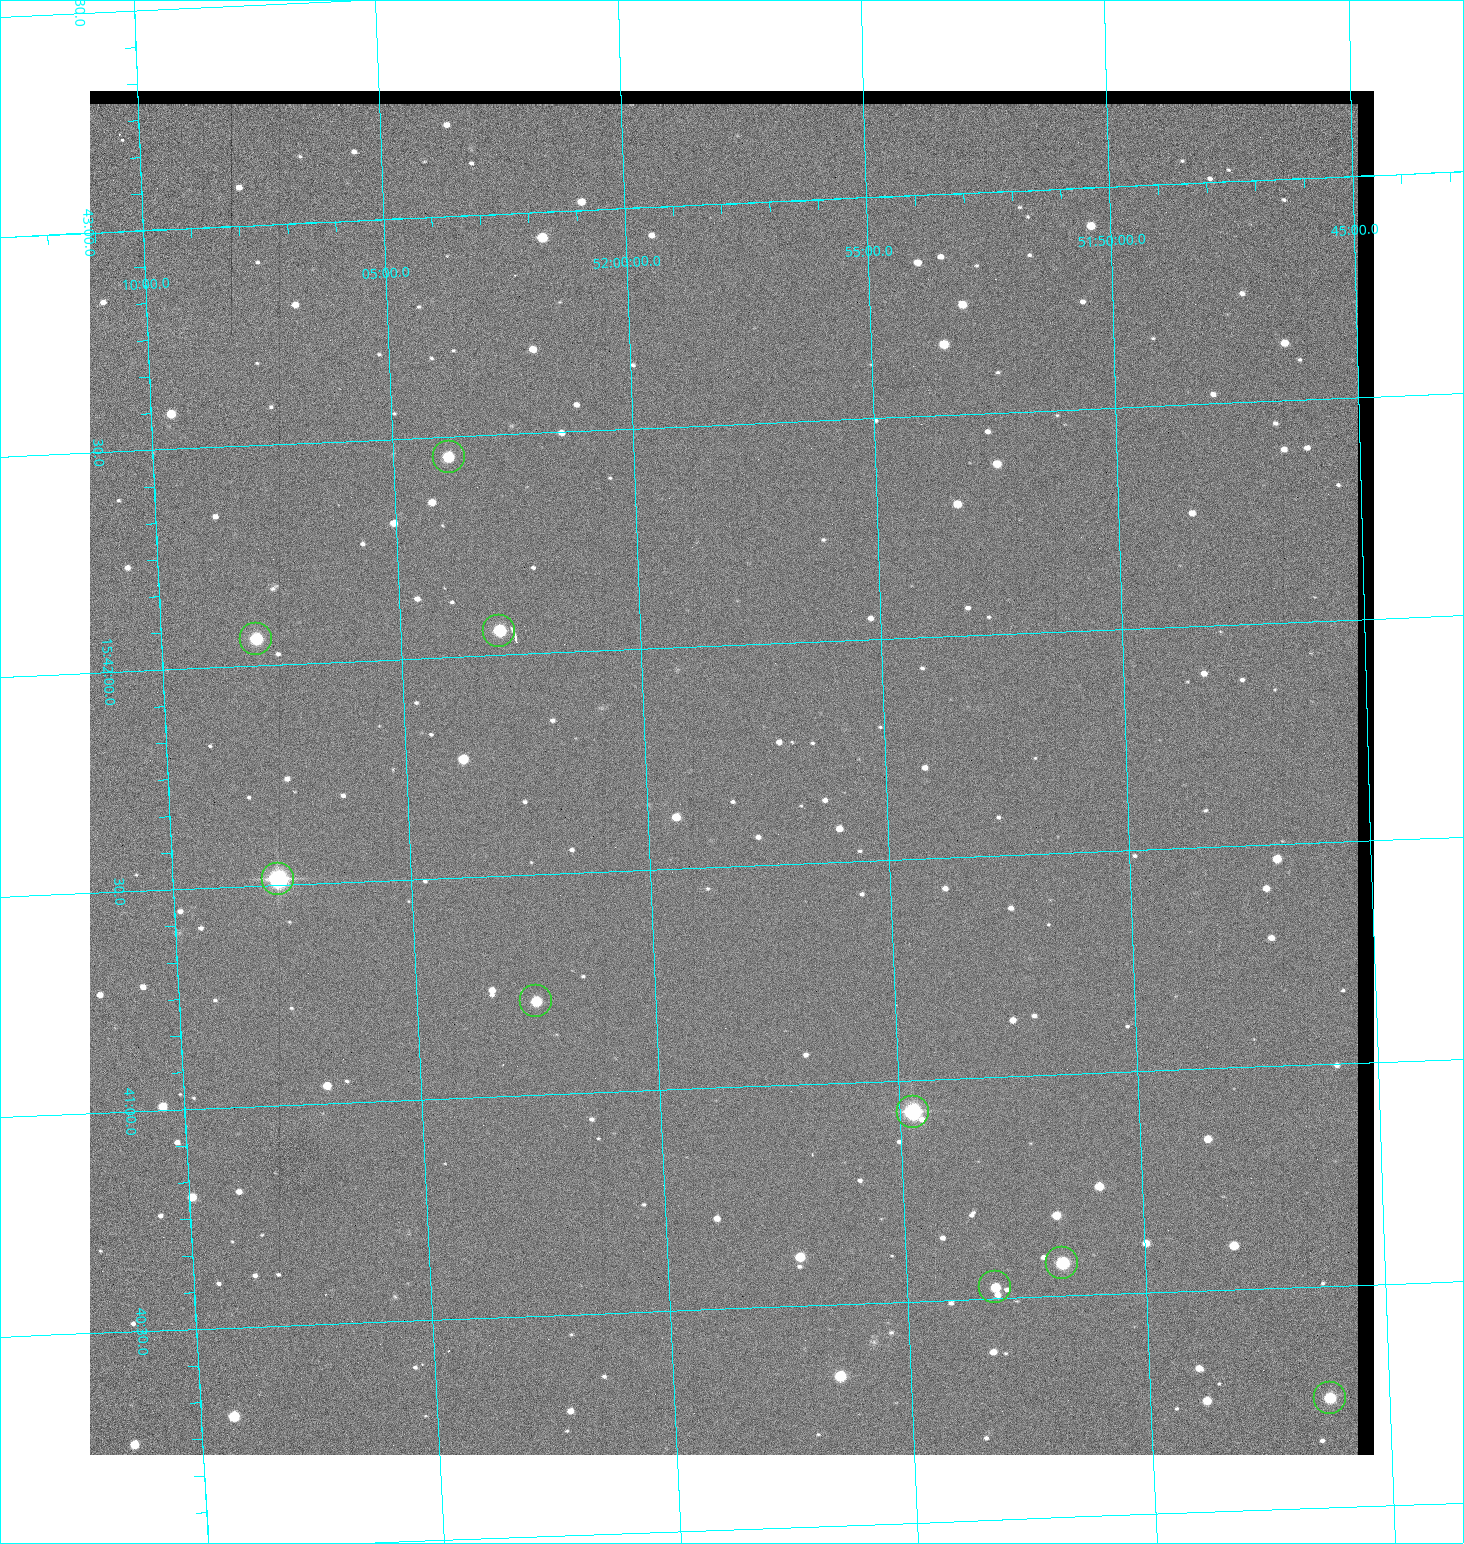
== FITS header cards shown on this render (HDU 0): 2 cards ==
NAXIS1  =                 1284 / length of data axis 1
NAXIS2  =                 1364 / length of data axis 2

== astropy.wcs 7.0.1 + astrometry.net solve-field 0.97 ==
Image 1284 x 1364 px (HDU 0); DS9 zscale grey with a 90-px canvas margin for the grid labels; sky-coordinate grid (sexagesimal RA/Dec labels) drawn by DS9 from the SOLVED WCS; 9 Tycho-2 reference stars matched to detected sources circled (green)
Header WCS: RA---TAN/DEC--TAN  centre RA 15:41:43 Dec +51:58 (235.43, +51.97 deg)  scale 1.26 arcsec/px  FOV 26.9' x 28.5'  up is +92 deg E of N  parity flipped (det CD > 0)
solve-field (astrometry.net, Tycho-2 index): VERIFIED the header's WCS against the Tycho-2 star catalogue (9 matches, 0 conflicts) and refined it, rather than solving blind
Solved WCS: RA---TAN-SIP/DEC--TAN-SIP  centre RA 15:41:43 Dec +51:58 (235.43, +51.97 deg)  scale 1.25 arcsec/px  FOV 26.8' x 28.5'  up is +92 deg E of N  parity flipped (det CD > 0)
The solver's refit moves the header's centre by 0.4 arcsec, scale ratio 0.996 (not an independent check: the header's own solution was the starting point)
Tycho-2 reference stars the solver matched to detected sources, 9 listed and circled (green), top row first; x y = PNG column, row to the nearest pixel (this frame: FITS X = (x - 90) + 1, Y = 1364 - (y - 91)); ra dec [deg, ICRS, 3 dp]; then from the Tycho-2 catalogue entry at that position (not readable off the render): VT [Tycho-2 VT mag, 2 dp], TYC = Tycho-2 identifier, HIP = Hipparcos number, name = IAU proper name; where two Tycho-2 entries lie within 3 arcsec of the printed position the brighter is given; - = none
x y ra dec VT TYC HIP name
449 457 235.614 +52.064 11.61 3489-1132-1 - -
499 631 235.514 +52.049 11.19 3489-1407-1 - -
256 639 235.515 +52.133 11.12 3489-1380-1 - -
278 879 235.378 +52.130 9.31 3489-1322-1 76850 -
536 1001 235.303 +52.042 11.52 3489-958-1 - -
913 1112 235.232 +51.912 9.59 3489-824-1 - -
1062 1263 235.143 +51.862 10.97 3489-1016-1 - -
995 1287 235.131 +51.886 12.29 3489-908-1 - -
1330 1398 235.062 +51.771 11.53 3489-1453-1 - -